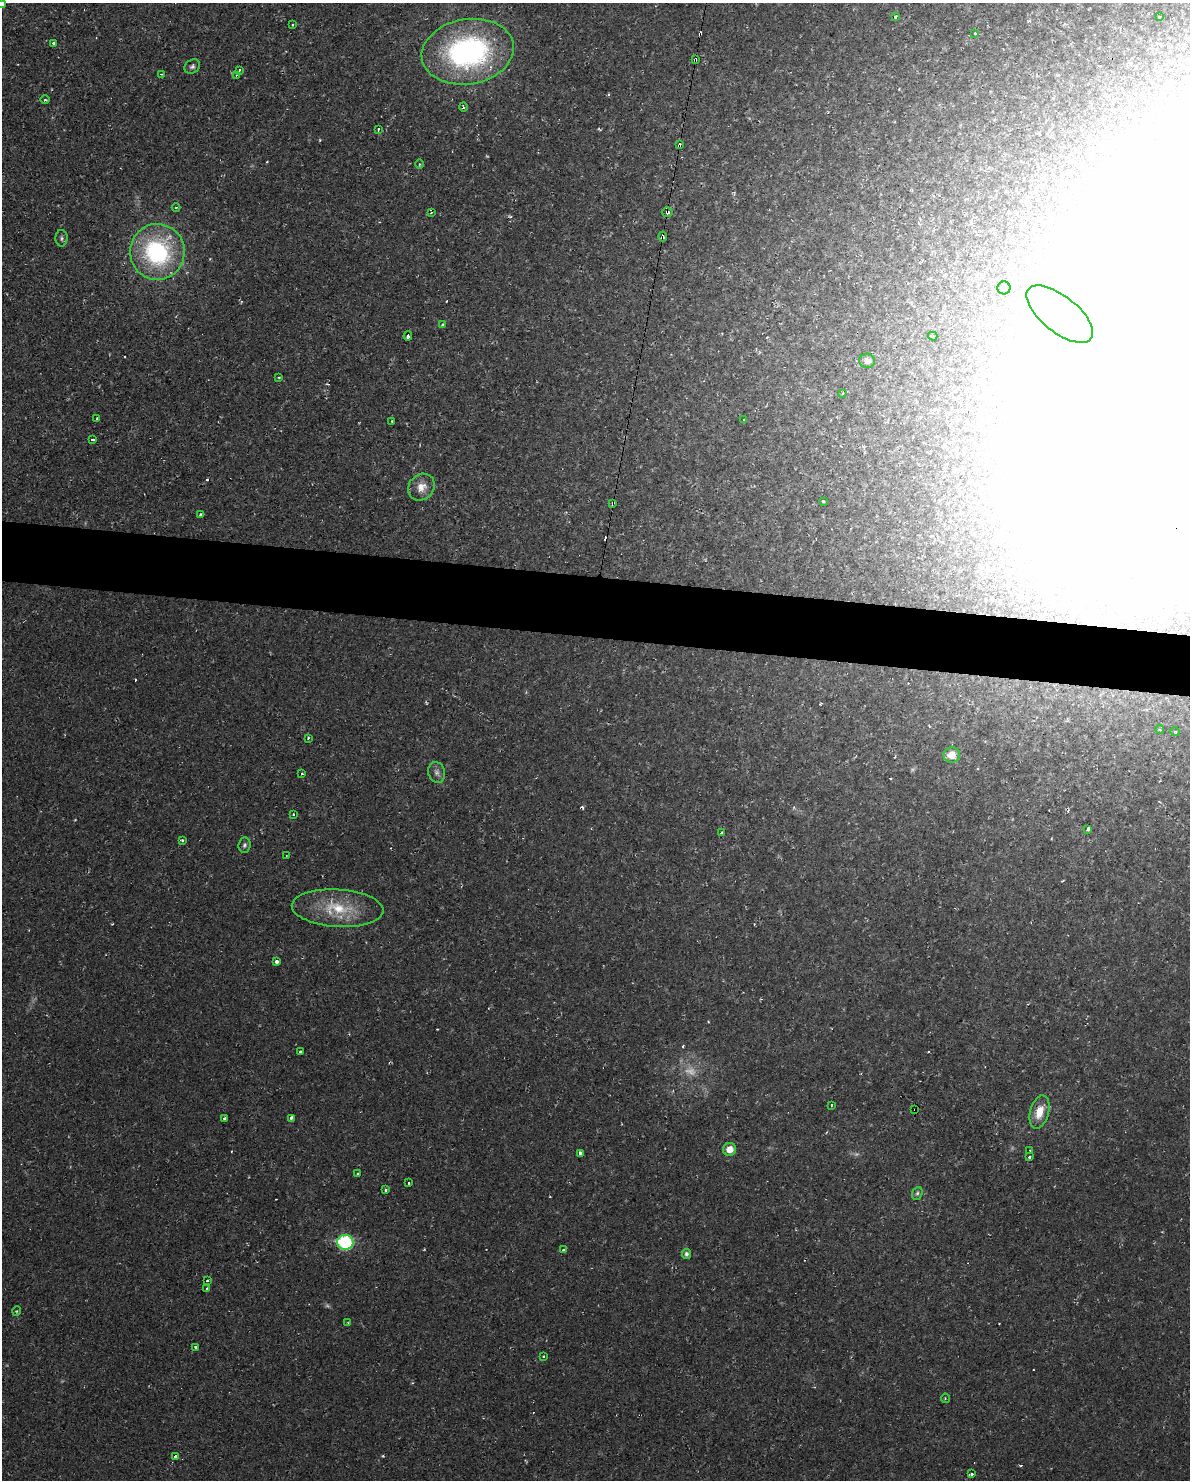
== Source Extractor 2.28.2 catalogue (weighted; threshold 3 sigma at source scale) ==
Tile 6 of 4 x 3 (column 2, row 2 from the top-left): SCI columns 1189-2376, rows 1591-3068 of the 4751 x 4773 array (HDU 1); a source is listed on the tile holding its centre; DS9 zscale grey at full resolution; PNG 1192 x 1482 px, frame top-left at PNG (2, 3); each listed source drawn as its Kron ellipse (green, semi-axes under 4 px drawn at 4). Shown black and unused: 4% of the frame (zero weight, under 2 of 3 exposures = <1% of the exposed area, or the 3 px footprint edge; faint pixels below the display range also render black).
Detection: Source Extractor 2.28.2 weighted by HDU 2 'WHT'; one run over the whole footprint, this tile lists its part. Background 0.02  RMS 0.0061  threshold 0.0274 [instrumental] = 3 sigma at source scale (4.5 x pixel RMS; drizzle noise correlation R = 1.50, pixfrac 1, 0.05/0.05 arcsec/px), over >= 5 px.
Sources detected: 106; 3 too faint to see at this stretch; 6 inside a brighter object's white glare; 18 cosmic-ray / hot-pixel residue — neither listed nor drawn; the other 79 listed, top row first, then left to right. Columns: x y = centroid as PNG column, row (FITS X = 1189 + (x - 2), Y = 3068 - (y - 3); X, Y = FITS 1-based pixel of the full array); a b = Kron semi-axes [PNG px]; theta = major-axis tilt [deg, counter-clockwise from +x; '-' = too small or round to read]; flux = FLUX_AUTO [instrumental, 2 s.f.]
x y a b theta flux
2 4 4 3 - 4.9
895 17 4 3 - 2.8
1159 17 4 2 - 0.5
293 25 3 3 - 1.4
975 33 3 3 - 0.72
53 43 3 3 - 15
468 52 46 32 10 150
695 59 4 3 - 1.5
192 67 8 6 31 1.7
239 70 3 3 - 0.96
161 74 4 3 - 0.77
236 75 3 3 - 0.82
45 100 4 3 - 0.67
463 107 5 3 - 0.79
378 129 3 2 - 1.2
679 145 4 3 - 3.6
419 164 5 3 - 0.66
176 207 4 3 - 0.54
431 212 4 2 - 0.71
667 212 5 4 - 1.5
663 236 5 3 - 1.8
61 238 8 6 89 1.6
157 252 28 27 - 83
1004 288 6 6 - 2.2
1060 314 40 18 -39 40
442 325 3 3 - 1.4
408 336 4 3 - 4.9
933 336 5 3 - 0.76
867 361 8 7 - 3.3
279 377 3 2 - 0.48
843 393 3 3 - 0.64
96 419 3 2 - 0.51
743 420 3 2 - 1
392 421 3 2 - 0.47
93 440 4 3 - 3.8
421 487 14 12 48 6.9
823 501 3 3 - 2.1
613 503 3 3 - 2.2
201 515 3 3 - 3.7
1160 730 4 3 - 0.55
1175 732 5 3 - 0.54
308 738 3 2 - 2.1
952 755 8 7 - 7.3
437 772 10 8 -77 2.7
302 774 3 3 - 1.2
293 814 3 2 - 0.6
1088 829 3 3 - 11
722 833 3 3 - 3.2
182 840 3 3 - 1.3
244 845 7 6 - 1.5
286 856 2 2 - 0.58
338 908 46 18 -4 28
276 962 3 3 - 8.8
300 1051 3 3 - 2.3
831 1105 3 2 - 0.71
915 1110 3 2 - 1.3
1039 1112 17 9 74 9.7
224 1118 3 3 - 2.2
291 1118 4 3 - 5.7
730 1149 6 6 - 6.4
1030 1151 3 3 - 1.1
580 1153 3 3 - 20
1029 1157 3 3 - 2.8
357 1173 3 3 - 1
409 1183 3 3 - 1.8
385 1190 4 3 - 3
917 1193 6 5 - 1.2
345 1242 8 7 - 72
563 1250 3 3 - 2.5
686 1254 5 4 - 2
207 1281 3 3 - 1
206 1289 3 3 - 4.3
17 1311 5 3 - 0.54
348 1323 3 3 - 0.59
195 1347 3 3 - 1.1
544 1356 3 3 - 2.4
945 1398 5 3 - 0.59
175 1456 4 3 - 2.6
972 1474 3 3 - 4.1
Overlapping masked pixels (flux is a lower limit): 6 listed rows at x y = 695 59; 679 145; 667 212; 663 236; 613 503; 915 1110
Isophote crosses this tile's border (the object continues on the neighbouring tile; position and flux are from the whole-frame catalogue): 1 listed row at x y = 2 4